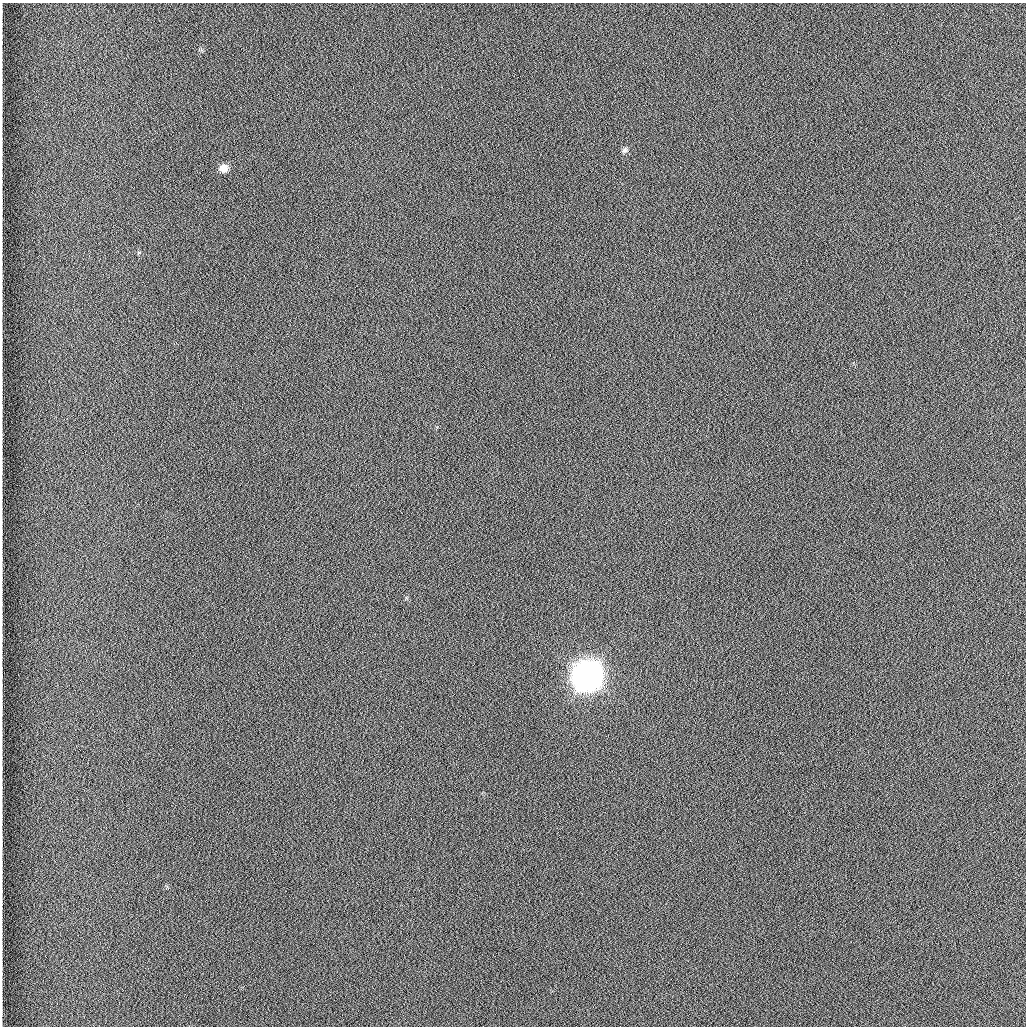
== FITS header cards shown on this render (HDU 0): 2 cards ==
NAXIS1  =                 1024 /fastest changing axis
NAXIS2  =                 1024 /next to fastest changing axis

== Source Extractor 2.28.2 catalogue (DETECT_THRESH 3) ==
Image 1024 x 1024 px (HDU 0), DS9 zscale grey, 1 PNG px = 1 image px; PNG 1028 x 1028 px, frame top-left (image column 1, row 1024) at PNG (2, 3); no overlay
Background 1260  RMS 5.9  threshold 17.7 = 3 sigma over >= 5 px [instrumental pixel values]
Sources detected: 3; all 3 listed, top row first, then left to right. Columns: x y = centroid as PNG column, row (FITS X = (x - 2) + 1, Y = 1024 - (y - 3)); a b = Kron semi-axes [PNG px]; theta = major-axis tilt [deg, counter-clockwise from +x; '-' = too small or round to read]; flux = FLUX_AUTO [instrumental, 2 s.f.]
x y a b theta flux
624 150 7 6 - 9.4e+02
223 168 8 7 - 3.9e+03
587 676 11 11 - 1.1e+06